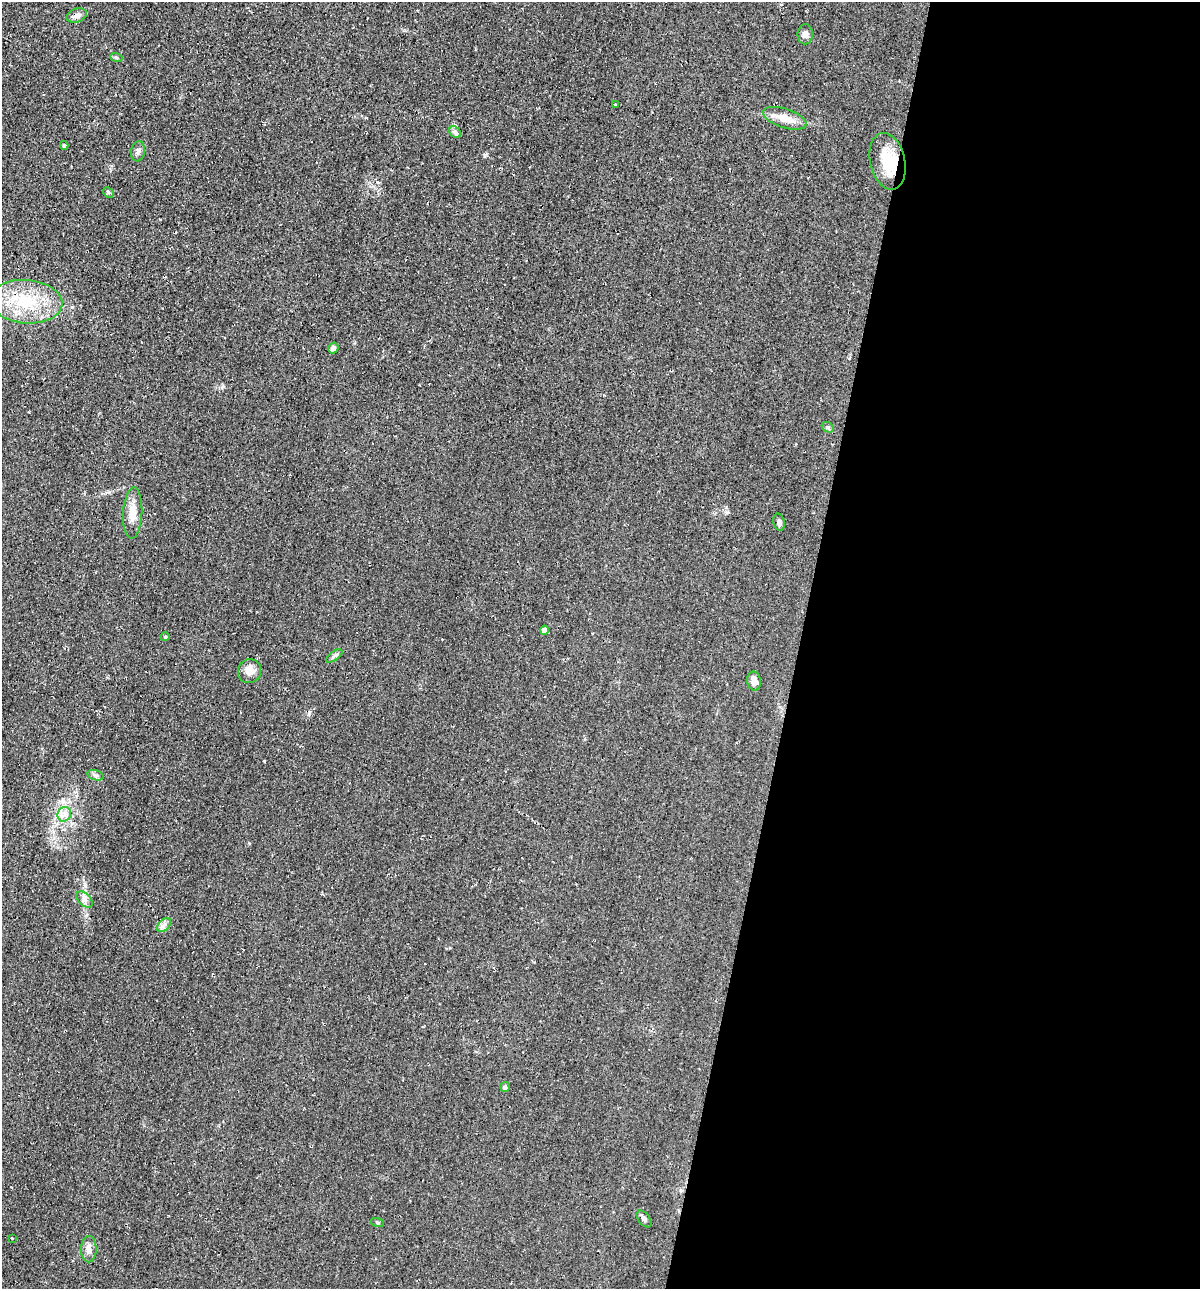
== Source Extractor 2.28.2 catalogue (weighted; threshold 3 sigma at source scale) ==
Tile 12 of 4 x 4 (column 4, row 3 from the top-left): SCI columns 3715-4912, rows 1298-2584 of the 5225 x 5189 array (HDU 1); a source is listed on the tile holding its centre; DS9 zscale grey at full resolution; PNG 1202 x 1291 px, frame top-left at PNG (2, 2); each listed source drawn as its Kron ellipse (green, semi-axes under 4 px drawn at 4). Shown black and unused: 33% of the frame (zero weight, under 2 of 3 exposures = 1% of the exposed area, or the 3 px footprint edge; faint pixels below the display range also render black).
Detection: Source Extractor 2.28.2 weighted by HDU 2 'WHT'; one run over the whole footprint, this tile lists its part. Background 0.0842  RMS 0.014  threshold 0.0626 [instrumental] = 3 sigma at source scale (4.5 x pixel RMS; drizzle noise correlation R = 1.50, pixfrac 1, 0.05/0.05 arcsec/px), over >= 5 px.
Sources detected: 29; all 29 listed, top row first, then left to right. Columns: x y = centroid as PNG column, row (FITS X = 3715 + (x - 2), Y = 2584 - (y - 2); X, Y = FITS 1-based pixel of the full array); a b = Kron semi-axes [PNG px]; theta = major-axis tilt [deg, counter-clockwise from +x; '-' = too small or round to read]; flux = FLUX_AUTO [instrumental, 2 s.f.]
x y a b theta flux
77 15 10 6 16 5.7
805 34 10 7 89 5.7
116 57 6 4 -20 1.8
615 105 4 3 - 7.2
785 118 23 9 -18 19
455 132 6 5 - 2.9
64 145 4 3 - 2
138 151 10 7 82 4.5
887 161 29 17 -78 42
108 192 6 4 -46 1.9
26 302 36 22 -5 75
333 348 5 5 - 3.6
828 427 6 4 -31 2.1
133 513 25 9 87 18
779 522 9 5 -79 3.9
545 630 4 4 - 10
165 637 4 4 - 1.4
334 656 9 4 35 3.3
249 671 12 11 - 12
754 681 9 7 -81 8.1
95 775 8 4 -17 3.3
64 814 7 6 - 5.9
85 900 10 6 -44 5
164 925 8 5 46 4.3
505 1087 5 5 - 3.4
644 1219 10 5 -51 3.9
377 1222 7 3 -19 1.6
12 1238 2 2 - 1.6
89 1249 13 8 89 8.8
Overlapping masked pixels (flux is a lower limit): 1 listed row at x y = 887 161